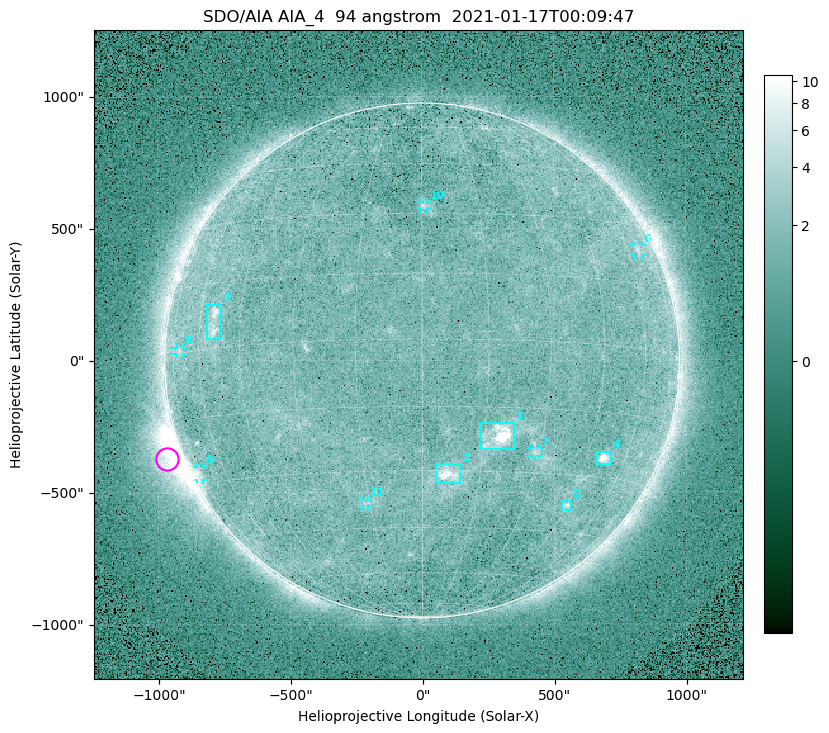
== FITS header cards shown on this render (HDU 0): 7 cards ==
TELESCOP= 'SDO/AIA '
INSTRUME= 'AIA_4   '
WAVELNTH=                   94
WAVEUNIT= 'angstrom'
DATE-OBS= '2021-01-17T00:09:47.12'
CTYPE1  = 'HPLN-TAN'
CTYPE2  = 'HPLT-TAN'

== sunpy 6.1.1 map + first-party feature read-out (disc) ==
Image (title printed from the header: SDO/AIA AIA_4  94 angstrom  2021-01-17T00:09:47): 512 x 512 px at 4.8 arcsec/px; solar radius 976 arcsec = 203 px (full disc in frame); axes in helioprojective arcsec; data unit not stated in the header (colour bar unlabelled)
Orientation: roll -0.138 deg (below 1 deg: not rotated)
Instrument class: DISC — disc imager (sunpy class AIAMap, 94 A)
Bright regions (active regions / flare kernels): reference = the median radial profile (limb darkening/brightening removed); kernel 5 px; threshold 5 sigma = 1.89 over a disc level ~1.65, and >= 1.15x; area >= 9 px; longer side >= 5 px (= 24 arcsec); searched inside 0.97 R_sun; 11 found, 11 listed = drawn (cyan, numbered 1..; 6 of them under ~33 arcsec drawn as corner ticks so the feature stays visible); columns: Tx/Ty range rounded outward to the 10 arcsec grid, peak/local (2 s.f.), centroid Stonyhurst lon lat
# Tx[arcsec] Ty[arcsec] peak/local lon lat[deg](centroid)
1 220..350 -340..-230 12 +19 -22
2 50..150 -470..-390 5.9 +7 -31
3 -820..-760 80..220 4.7 -54 +6
4 660..720 -400..-340 8.3 +51 -25
5 530..560 -570..-530 3.6 +45 -38
6 800..840 390..440 2.6 +66 +23
7 420..440 -360..-330 2.6 +29 -25
8 -930..-900 20..50 2.3 -70 +1
9 -860..-830 -450..-400 2.9 -75 -27
10 -10..20 570..600 2.6 +1 +32
11 -230..-200 -550..-530 2.3 -16 -38
Off-limb structures (1.02-1.3 R_sun): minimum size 50 px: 5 found; the strongest spans PA ~95..130 deg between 1.02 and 1.21 R_sun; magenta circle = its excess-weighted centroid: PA ~110 deg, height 1.06 R_sun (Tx ~-970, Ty ~-370 arcsec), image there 5.1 x the reference